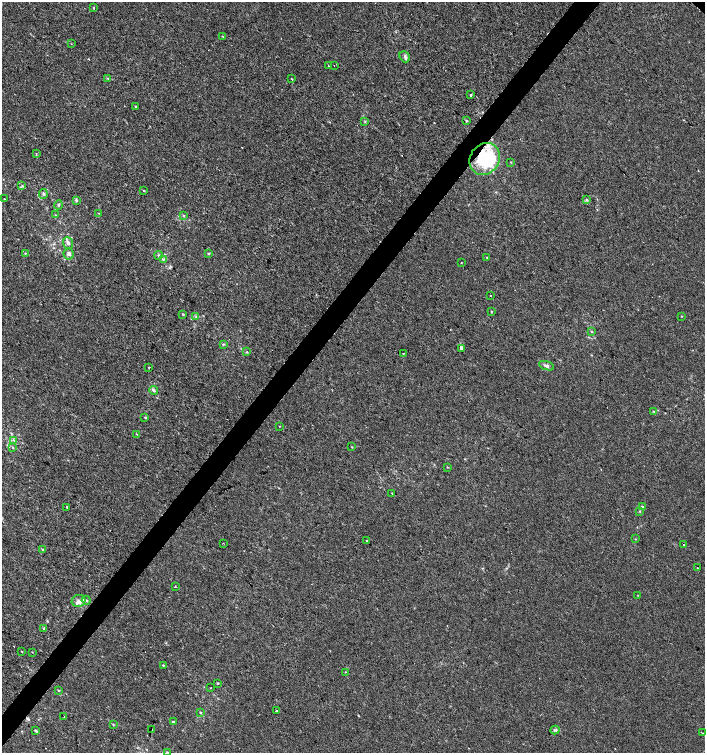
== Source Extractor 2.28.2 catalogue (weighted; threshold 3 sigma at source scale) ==
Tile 7 of 4 x 4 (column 3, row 2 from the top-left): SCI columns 3047-4452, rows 3003-4504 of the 6028 x 6010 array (HDU 1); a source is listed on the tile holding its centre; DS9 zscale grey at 2 x 2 block average (1 PNG px = mean of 2 x 2 image px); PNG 707 x 755 px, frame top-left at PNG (2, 2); each listed source drawn as its Kron ellipse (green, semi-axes under 4 px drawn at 4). Shown black and unused: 4% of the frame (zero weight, under 2 of 3 exposures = <1% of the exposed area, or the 3 px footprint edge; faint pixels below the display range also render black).
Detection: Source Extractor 2.28.2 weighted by HDU 2 'WHT'; one run over the whole footprint, this tile lists its part. Background 2.31e-04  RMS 0.0021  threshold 0.00961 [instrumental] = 3 sigma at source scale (4.5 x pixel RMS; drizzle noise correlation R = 1.50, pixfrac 1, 0.0396/0.0396 arcsec/px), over >= 5 px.
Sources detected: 95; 1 inside a brighter object's white glare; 4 cosmic-ray / hot-pixel residue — neither listed nor drawn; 4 inside a brighter listed object's ellipse — not listed separately; the other 86 listed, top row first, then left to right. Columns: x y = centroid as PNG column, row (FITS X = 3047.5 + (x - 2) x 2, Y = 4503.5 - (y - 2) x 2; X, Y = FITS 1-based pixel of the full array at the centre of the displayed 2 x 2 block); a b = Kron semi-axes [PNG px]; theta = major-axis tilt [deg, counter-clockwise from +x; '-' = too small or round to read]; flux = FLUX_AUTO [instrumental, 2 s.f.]
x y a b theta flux
93 7 2 2 - 0.48
222 36 2 2 - 0.37
71 44 2 2 - 0.19
405 57 6 5 - 1.2
334 65 2 2 - 0.46
328 66 2 2 - 0.25
108 78 4 3 - 0.5
291 79 2 2 - 0.75
470 95 2 2 - 2
135 106 2 2 - 0.39
365 121 3 3 - 0.41
466 121 3 2 - 0.47
36 154 3 2 - 0.34
485 159 17 14 56 37
511 162 3 2 - 0.29
22 186 4 2 - 0.43
144 190 2 2 - 0.58
43 194 5 4 - 0.93
4 199 3 2 - 0.25
76 200 4 3 - 0.7
587 200 4 3 - 0.69
58 205 4 3 - 0.74
98 213 3 2 - 0.21
55 215 2 2 - 0.32
184 216 3 3 - 0.46
68 243 6 5 - 1.8
25 253 3 2 - 0.38
69 254 5 5 - 1.5
208 254 3 2 - 0.34
159 255 4 3 - 0.61
487 258 2 2 - 0.43
163 259 4 3 - 0.64
461 262 2 2 - 0.24
490 296 2 2 - 0.38
491 312 3 2 - 0.31
183 314 3 2 - 0.42
682 316 3 2 - 0.29
196 317 3 2 - 0.36
592 332 3 2 - 0.35
223 344 4 3 - 0.57
461 348 3 3 - 1.1
247 352 4 2 - 0.4
403 353 3 2 - 0.26
547 366 8 3 -18 1.3
149 367 2 2 - 0.33
154 390 4 3 - 1.2
654 411 3 2 - 0.32
145 418 3 3 - 0.33
279 426 2 2 - 0.23
137 434 2 2 - 0.35
14 440 4 3 - 0.62
12 447 4 3 - 0.5
352 447 3 2 - 0.27
447 467 2 2 - 0.27
392 493 3 2 - 0.27
67 507 2 2 - 0.85
642 507 4 3 - 0.65
640 511 3 2 - 0.37
635 539 3 2 - 0.24
367 541 2 2 - 0.27
223 543 2 2 - 0.21
684 545 2 2 - 1
42 549 3 2 - 0.37
697 568 2 2 - 0.32
175 587 2 2 - 0.71
638 595 2 2 - 0.2
86 600 4 3 - 0.76
79 601 7 6 - 2.2
44 629 3 3 - 0.45
21 651 3 2 - 0.25
32 652 3 2 - 0.21
163 665 3 2 - 0.37
345 672 2 2 - 0.31
218 683 3 2 - 0.35
211 688 2 2 - 0.18
58 690 3 2 - 0.39
276 711 2 2 - 1.9
200 712 3 2 - 0.31
64 717 3 2 - 0.24
173 722 4 3 - 0.65
113 725 3 2 - 0.34
152 729 2 2 - 0.4
555 730 4 3 - 0.78
36 731 4 3 - 0.72
702 733 2 2 - 0.42
167 752 4 3 - 0.64
Overlapping masked pixels (flux is a lower limit): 1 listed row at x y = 485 159
Isophote crosses this tile's border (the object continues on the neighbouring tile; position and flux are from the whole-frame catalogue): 1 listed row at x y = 167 752
Diffuse or blended objects may show on this block-average render without a row.